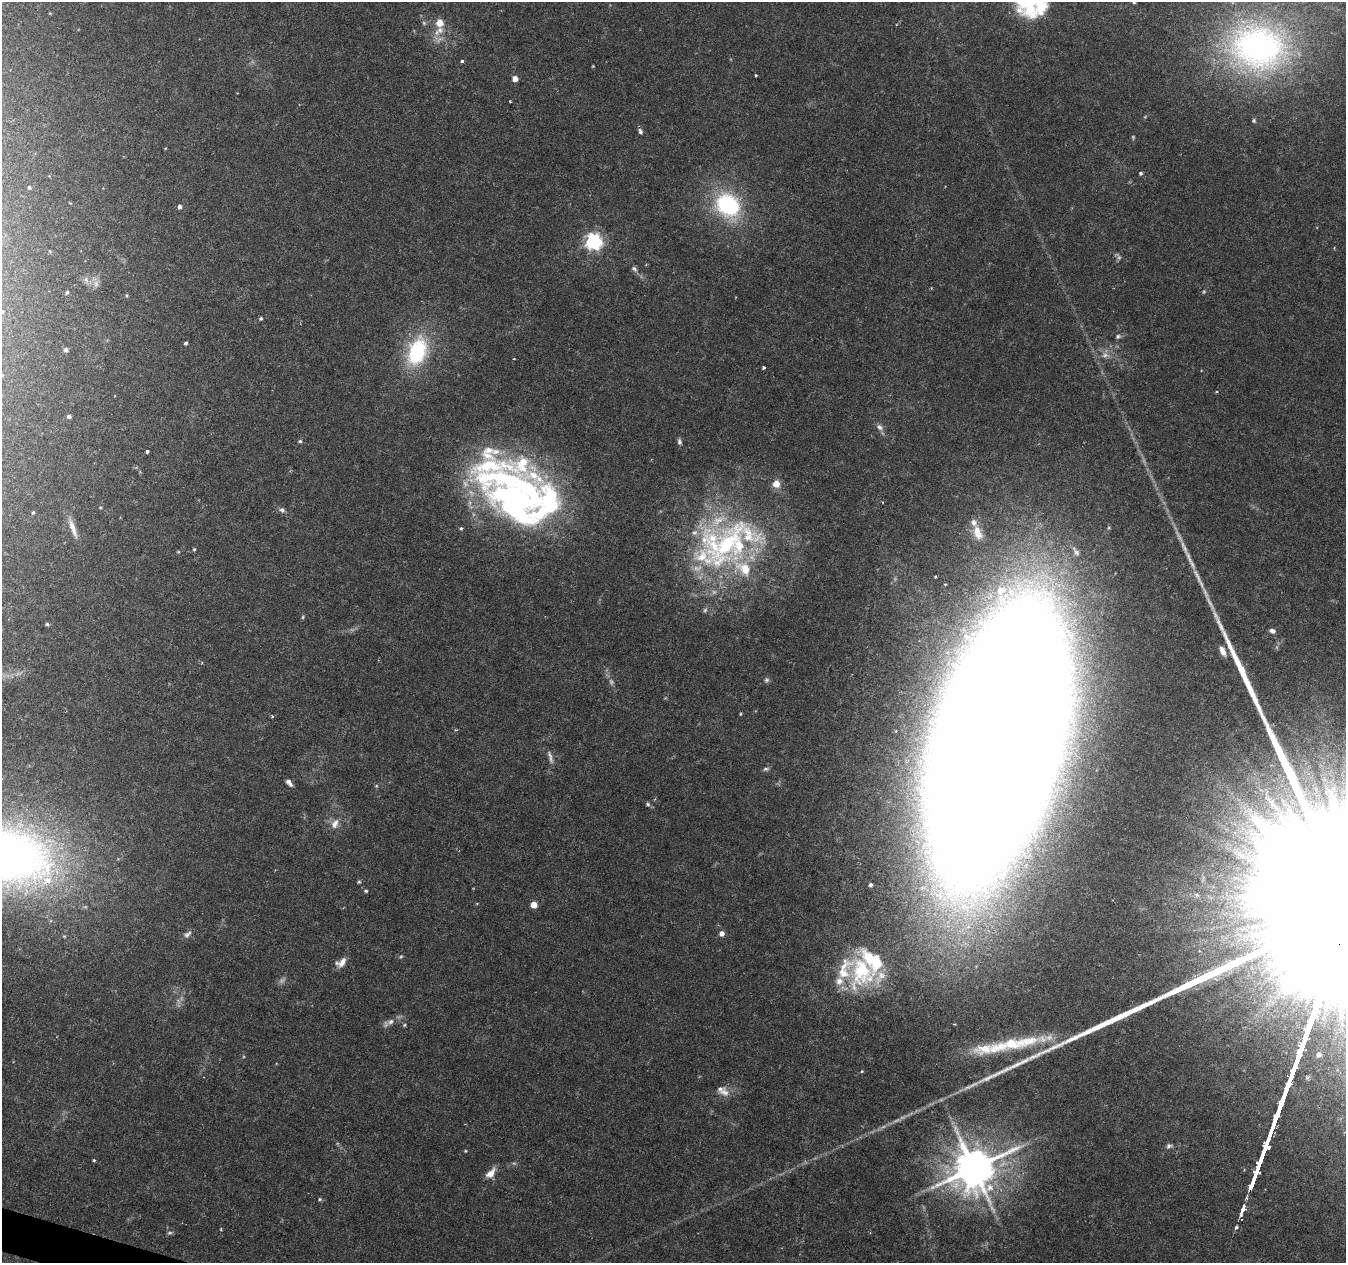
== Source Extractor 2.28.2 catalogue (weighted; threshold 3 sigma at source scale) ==
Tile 7 of 4 x 4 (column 3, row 2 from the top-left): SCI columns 2689-4032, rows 2738-3998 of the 5387 x 5538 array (HDU 1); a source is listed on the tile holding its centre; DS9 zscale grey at full resolution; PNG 1348 x 1265 px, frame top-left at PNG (2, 2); no overlay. Shown black and unused: <1% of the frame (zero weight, under 3 of 6 exposures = <1% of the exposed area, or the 3 px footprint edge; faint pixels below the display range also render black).
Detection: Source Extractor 2.28.2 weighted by HDU 2 'WHT'; one run over the whole footprint, this tile lists its part. Background 0.0182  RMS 0.0016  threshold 0.00672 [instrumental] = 3 sigma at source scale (4.09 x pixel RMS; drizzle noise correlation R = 1.36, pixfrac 0.8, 0.0396/0.0396 arcsec/px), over >= 5 px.
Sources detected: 132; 13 too faint to see at this stretch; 1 inside a brighter object's white glare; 2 cosmic-ray / hot-pixel residue — not listed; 21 inside a brighter listed object's ellipse — not listed separately; the other 95 listed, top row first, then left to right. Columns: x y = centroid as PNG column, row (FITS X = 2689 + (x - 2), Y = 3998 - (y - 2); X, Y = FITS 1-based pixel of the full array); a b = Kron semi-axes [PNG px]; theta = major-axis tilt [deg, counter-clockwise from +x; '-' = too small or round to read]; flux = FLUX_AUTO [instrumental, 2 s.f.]
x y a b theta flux
1031 2 40 22 78 11
1134 3 4 3 - 0.17
439 31 17 9 38 1.9
1258 47 72 57 -7 48
462 61 4 3 - 0.34
593 66 3 3 - 0.14
756 75 3 2 - 0.2
515 79 5 4 - 1.5
237 93 2 2 - 0.08
510 101 3 2 - 0.16
1254 121 5 5 - 0.23
640 131 7 5 -71 0.43
1141 173 5 5 - 0.27
29 188 5 4 - 0.2
728 205 28 22 -47 17
179 207 5 4 - 0.59
593 241 7 6 - 52
1334 248 4 3 - 0.13
634 269 10 7 -45 0.5
86 280 11 7 -64 0.75
96 283 10 8 86 0.85
67 292 6 5 - 0.27
1204 292 5 4 - 0.2
126 295 5 5 - 0.21
261 318 5 4 - 0.28
1118 336 7 5 27 0.36
186 343 4 3 - 0.28
66 350 5 5 - 0.46
417 352 34 21 69 14
514 359 3 2 - 0.11
763 367 3 3 - 0.34
69 416 5 4 - 0.44
880 427 11 7 -40 0.69
300 441 5 4 - 0.27
679 442 9 5 -75 0.43
147 451 3 3 - 0.37
776 484 5 5 - 3
882 502 4 2 - 0.11
516 503 88 58 -43 61
100 507 4 3 - 0.13
282 510 8 6 -35 0.49
33 512 5 4 - 0.23
73 528 30 7 -70 1.7
977 530 12 10 76 1.4
727 544 76 65 43 40
194 549 4 4 - 0.18
1076 551 18 8 -59 1.2
1190 560 41 6 -65 2.6
945 584 2 2 - 0.15
303 617 6 5 - 0.21
47 624 5 4 - 0.27
1272 631 7 5 -15 0.63
1223 651 12 6 -63 1.1
766 680 7 6 - 0.35
665 698 5 3 - 0.13
740 714 5 3 - 0.14
272 716 4 4 - 0.18
456 730 5 3 - 0.15
997 741 175 64 76 2700
766 769 8 5 7 0.35
289 783 8 4 -47 0.61
376 786 5 4 - 0.18
1271 802 53 11 -54 6.9
648 804 6 5 - 0.29
335 824 14 9 65 1.3
5 855 126 73 -13 110
359 882 5 4 - 0.21
871 885 3 3 - 0.34
366 891 5 4 - 0.24
1196 895 6 5 - 0.31
477 904 4 3 - 0.14
534 905 5 5 - 2
722 933 5 5 - 1
187 934 13 8 31 0.7
401 956 6 4 51 0.2
341 963 13 8 34 1.2
862 972 46 34 84 14
178 1001 8 5 -59 0.55
1341 1016 4 3 - 0.86
391 1021 13 7 36 1
404 1025 5 4 - 0.21
1028 1041 70 14 10 8.4
1319 1055 5 4 - 0.53
862 1071 4 4 - 0.15
724 1092 16 12 -26 1.4
1169 1146 9 6 18 0.45
465 1151 4 4 - 0.16
94 1160 4 3 - 0.17
974 1168 13 12 - 640
490 1173 14 8 48 1.6
320 1199 6 5 - 0.24
1243 1209 7 3 68 4.7
1236 1227 3 3 - 0.54
221 1229 5 3 - 0.16
170 1233 8 4 1 0.27
Overlapping masked pixels (flux is a lower limit): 1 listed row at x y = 997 741
Isophote crosses this tile's border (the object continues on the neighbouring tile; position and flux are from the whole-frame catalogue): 3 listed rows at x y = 1031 2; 997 741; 5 855